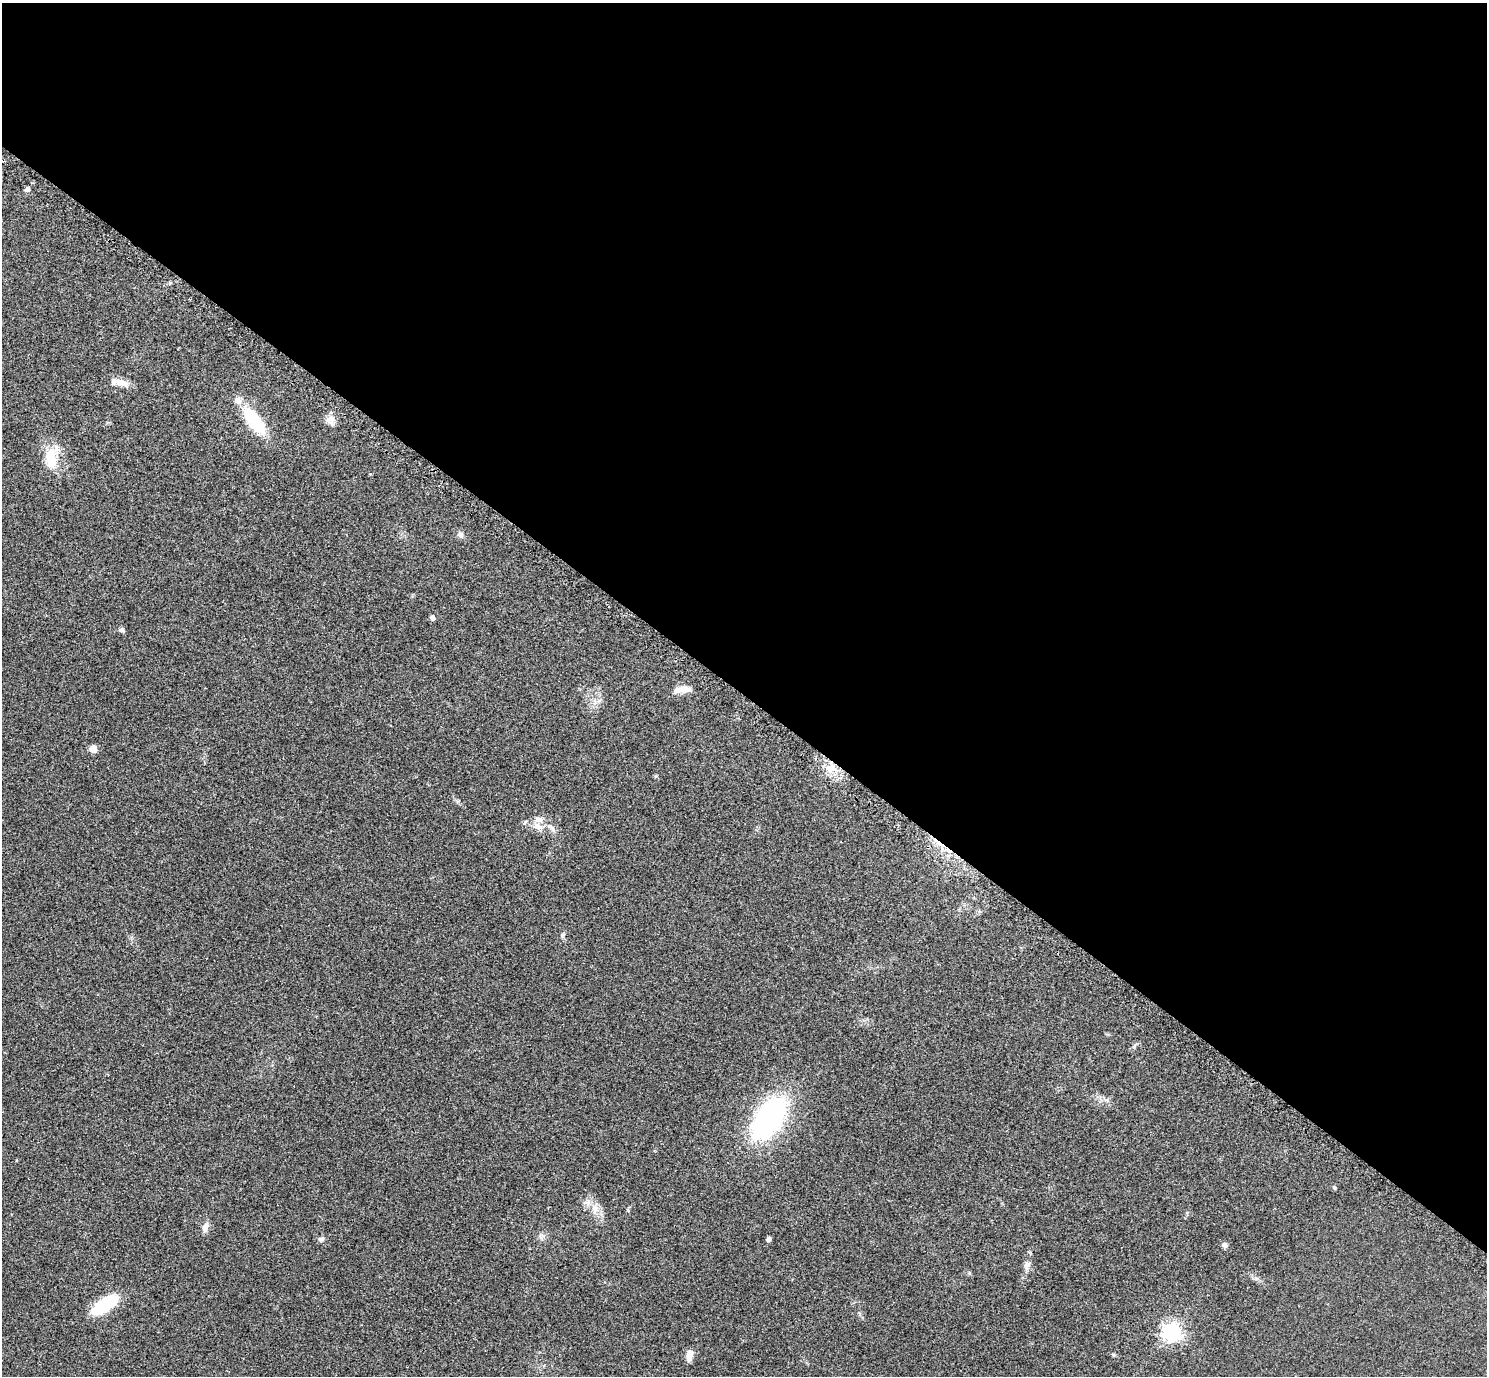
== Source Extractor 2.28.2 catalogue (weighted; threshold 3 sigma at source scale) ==
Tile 3 of 4 x 4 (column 3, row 1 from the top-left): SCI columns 3005-4489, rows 4311-5684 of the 6011 x 6010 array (HDU 1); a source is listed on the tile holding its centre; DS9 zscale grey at full resolution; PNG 1489 x 1378 px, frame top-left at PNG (2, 3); no overlay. Shown black and unused: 51% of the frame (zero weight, under 2 of 3 exposures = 3% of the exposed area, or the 3 px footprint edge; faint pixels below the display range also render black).
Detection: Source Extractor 2.28.2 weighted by HDU 2 'WHT'; one run over the whole footprint, this tile lists its part. Background 0.0573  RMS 0.0073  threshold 0.033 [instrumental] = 3 sigma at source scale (4.5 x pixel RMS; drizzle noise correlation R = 1.50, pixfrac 1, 0.05/0.05 arcsec/px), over >= 5 px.
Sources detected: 34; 2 cosmic-ray / hot-pixel residue — not listed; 5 inside a brighter listed object's ellipse — not listed separately; the other 27 listed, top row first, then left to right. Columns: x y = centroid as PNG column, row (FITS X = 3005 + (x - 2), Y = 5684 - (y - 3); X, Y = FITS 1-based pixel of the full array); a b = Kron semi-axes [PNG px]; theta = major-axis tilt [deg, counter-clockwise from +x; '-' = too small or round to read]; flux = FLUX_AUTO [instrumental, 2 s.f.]
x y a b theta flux
27 189 7 6 - 1.9
116 381 16 10 -2 5.7
331 420 14 11 -38 4.9
254 421 34 13 -53 38
51 458 32 17 85 19
370 474 4 4 - 0.57
460 535 9 8 - 2.6
432 617 5 4 - 2.7
121 630 7 5 -30 2.1
682 689 22 9 6 6.4
93 749 5 5 - 14
831 768 16 12 -5 10
538 826 17 9 -19 6.9
769 1118 40 22 56 140
1334 1187 6 5 - 0.92
595 1209 13 10 88 6.9
205 1227 13 8 70 3.9
542 1236 10 6 56 2.3
321 1239 9 7 6 1.9
768 1239 5 4 - 1.9
1225 1245 5 5 - 3.2
1027 1265 13 8 70 4
969 1273 5 5 - 0.88
105 1305 32 13 35 33
1171 1332 7 7 - 350
1113 1354 6 4 -20 0.92
689 1355 12 7 83 6.3